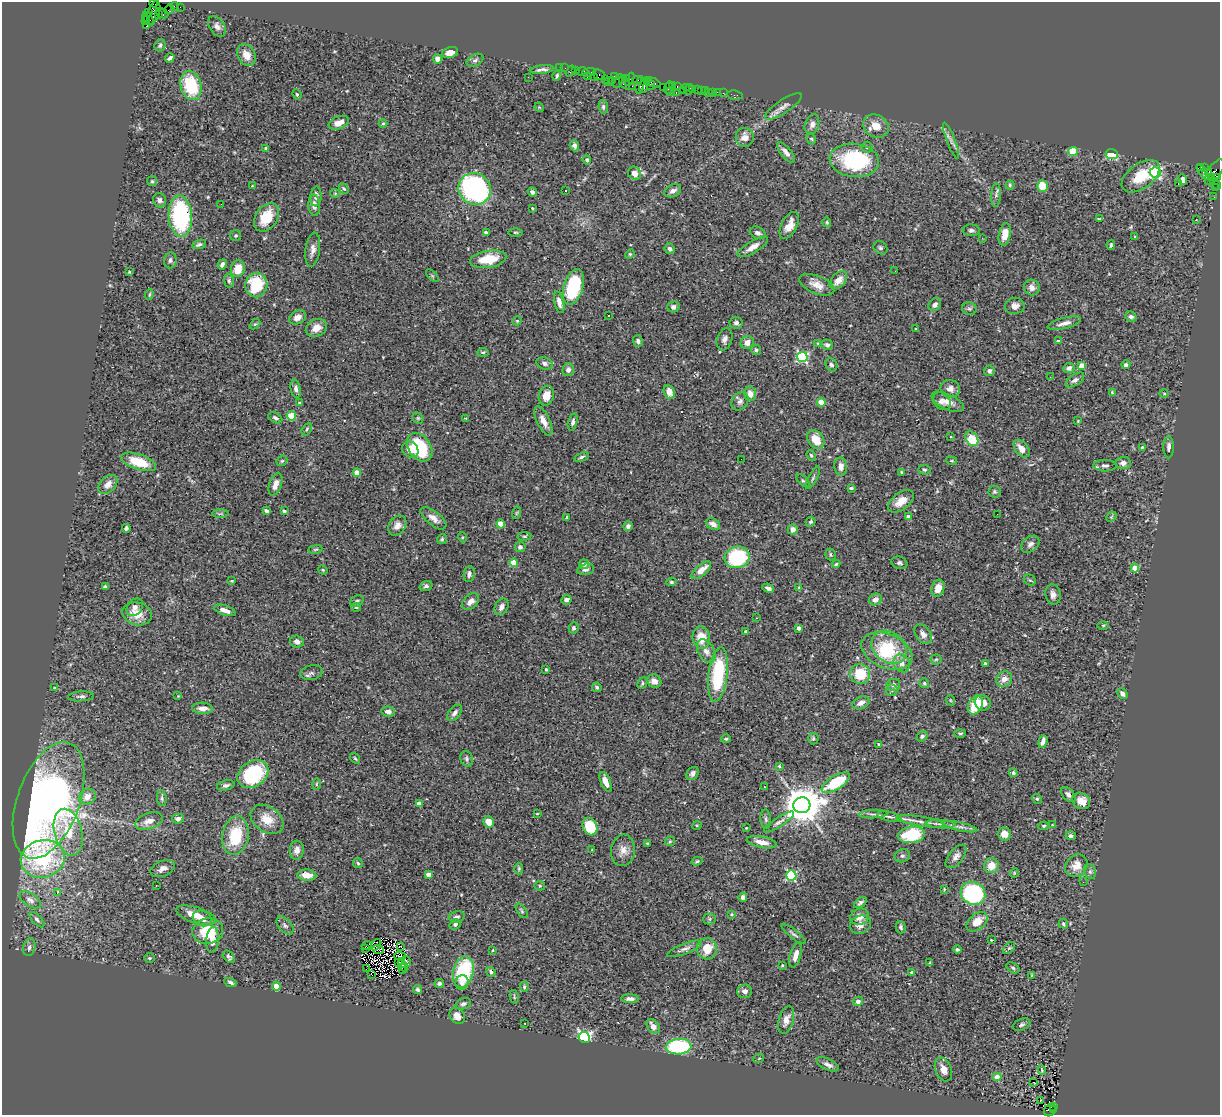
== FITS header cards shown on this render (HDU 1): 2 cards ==
NAXIS1  =                 1218
NAXIS2  =                 1113

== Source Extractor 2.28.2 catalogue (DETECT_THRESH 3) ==
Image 1218 x 1113 px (HDU 1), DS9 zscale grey, 1 PNG px = 1 image px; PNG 1222 x 1117 px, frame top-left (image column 1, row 1113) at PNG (2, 2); each listed source drawn as its Kron ellipse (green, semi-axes under 4 px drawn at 4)
Background 1.12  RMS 0.061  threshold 0.184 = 3 sigma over >= 5 px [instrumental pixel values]
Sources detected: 469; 3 with non-positive FLUX_AUTO (blend fragments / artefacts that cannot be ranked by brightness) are neither listed nor drawn; the other 466 listed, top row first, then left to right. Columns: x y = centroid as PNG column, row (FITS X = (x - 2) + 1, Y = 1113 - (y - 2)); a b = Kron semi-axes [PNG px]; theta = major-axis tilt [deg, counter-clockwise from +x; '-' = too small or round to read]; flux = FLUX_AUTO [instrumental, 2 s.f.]
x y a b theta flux
154 3 4 2 - 38
175 6 4 3 - 49
180 7 2 2 - 12
169 9 5 2 - 54
149 13 3 2 - 32
154 13 12 6 73 370
162 13 6 5 - 300
158 15 3 2 - 120
148 19 7 2 -52 190
146 21 4 3 - 49
147 26 3 2 - 80
217 26 11 7 -55 19
160 45 6 5 - 8.3
450 52 8 5 17 35
246 55 11 8 -59 41
170 58 5 3 - 12
438 59 4 4 - 51
475 60 9 5 28 11
559 67 2 2 - 29
565 68 2 2 - 11
542 70 12 4 6 16
576 70 3 2 - 33
571 71 6 2 56 140
582 72 6 3 0 88
589 72 7 3 12 61
599 75 6 5 - 75
557 76 5 3 - 7.3
528 77 2 2 - 2
587 77 3 2 - 41
614 77 4 2 - 47
594 78 3 3 - 95
627 79 4 3 - 98
630 79 7 2 66 120
605 80 2 2 - 83
611 80 3 2 - 14
637 80 5 2 - 92
618 81 7 4 65 220
647 81 3 2 - 43
608 82 3 2 - 21
625 83 7 4 -53 190
653 83 7 3 -23 170
191 85 15 10 -75 210
640 85 9 3 79 500
651 85 5 3 - 210
672 85 3 3 - 48
632 86 2 2 - 31
644 86 7 3 78 140
677 86 3 2 - 55
663 87 2 2 - 55
686 87 2 2 - 85
668 88 6 3 73 85
689 89 5 3 - 96
693 89 2 2 - 46
697 89 3 2 - 46
683 90 3 2 - 50
701 90 2 2 - 13
705 90 3 2 - 11
670 92 3 2 - 90
713 92 3 3 - 70
718 92 3 2 - 22
676 93 3 2 - 100
708 93 3 2 - 12
723 93 2 2 - 21
297 94 5 4 - 5.2
735 95 8 4 -8 29
539 107 5 4 - 3.8
603 107 7 5 -82 9.9
783 107 21 6 33 27
339 123 10 6 22 32
383 123 4 4 - 4.3
812 124 10 7 71 20
876 126 13 11 -30 55
745 137 9 9 - 37
811 139 6 4 -63 6.3
951 141 19 4 -69 19
574 146 6 4 -71 13
867 147 5 5 - 11
266 149 4 3 - 11
1073 151 5 4 - 160
786 152 12 5 -51 24
1112 154 6 5 - 140
587 160 4 3 - 8.2
854 160 25 16 -6 390
1200 167 3 2 - 300
1204 167 4 3 - 27
1203 172 9 3 -52 21
1209 172 3 3 - 240
1214 172 14 6 58 210
635 173 7 6 - 31
1155 173 5 5 - 590
1141 176 21 12 36 120
1212 177 3 3 - 160
1216 178 3 3 - 120
1182 179 5 4 - 19
152 181 5 5 - 5.8
1178 183 3 2 - 5.6
1216 183 7 4 -52 110
1010 185 4 4 - 5.1
252 186 4 3 - 2.9
1042 186 5 5 - 110
1215 187 3 2 - 34
344 188 6 4 -48 6.2
475 189 16 15 - 900
565 191 3 2 - 14
673 191 9 6 23 22
532 192 5 4 - 9.2
335 193 5 4 - 5
996 195 12 5 86 13
316 196 10 5 86 16
1214 197 2 2 - 14
160 200 7 6 - 14
221 204 2 2 - 17
314 205 10 5 -86 20
532 208 3 3 - 5.5
180 216 20 11 -86 510
266 217 15 10 56 110
1099 219 3 2 - 4.9
1196 220 2 2 - 3
827 222 5 4 - 5.1
789 225 15 7 62 42
971 230 8 6 -2 12
515 232 7 3 -1 5.1
486 233 4 3 - 25
758 233 8 5 -24 15
1005 234 11 6 79 35
236 236 5 5 - 6.3
1134 236 3 3 - 6.3
982 238 2 2 - 2.4
199 244 7 4 20 9.7
1111 245 5 3 - 5.7
753 247 17 6 30 32
880 248 7 6 - 8.5
670 249 5 5 - 11
313 250 17 7 82 26
630 254 5 4 - 4.8
488 259 18 8 9 110
170 260 8 6 85 10
222 264 5 3 - 11
238 269 8 6 75 63
895 271 2 2 - 2.1
129 272 3 3 - 4.3
432 276 8 3 -45 5.4
838 280 10 6 47 35
229 281 7 4 -81 7.6
256 285 12 11 - 180
817 285 18 9 -21 40
573 287 18 9 73 300
1032 288 8 7 - 20
149 295 5 3 - 5.2
559 302 11 4 -76 22
935 305 7 5 44 15
1015 306 10 8 8 24
673 307 6 5 - 14
969 309 7 6 - 9.8
609 315 3 2 - 8.4
297 317 9 6 27 27
1131 317 6 5 - 11
517 321 5 4 - 4.6
736 323 6 6 - 10
1064 323 17 5 14 27
255 324 6 4 43 4.9
316 328 11 8 27 37
916 329 3 2 - 2.7
725 339 11 7 73 19
638 341 6 5 - 9.7
1058 341 3 3 - 6.8
747 342 7 6 - 29
818 343 4 3 - 3.5
827 345 6 5 - 12
756 350 5 5 - 9.7
483 352 5 3 - 4.7
802 357 5 5 - 530
545 363 8 6 -20 15
831 365 7 5 -57 9.6
1126 365 4 4 - 9.5
1081 366 4 4 - 80
1069 368 5 5 - 16
568 370 6 5 - 17
989 371 5 5 - 10
1050 377 2 2 - 2.5
1075 380 10 5 33 13
296 389 9 5 -79 15
950 389 10 8 -18 22
669 392 7 5 -68 35
1112 392 4 4 - 3.4
1164 393 5 3 - 4.2
750 394 7 6 - 31
546 396 10 7 74 42
740 401 10 7 55 15
942 401 10 8 -48 19
821 402 4 4 - 93
948 402 17 7 -25 34
299 403 4 3 - 4.3
291 416 4 4 - 140
275 418 7 5 -29 11
418 418 6 5 - 5.6
465 418 3 2 - 3.8
543 421 16 6 -65 33
1078 421 4 3 - 3.8
573 422 8 4 76 12
307 429 7 4 61 6.2
951 437 2 2 - 3.2
972 439 8 5 -56 150
816 440 10 7 -52 73
420 447 16 11 -55 240
1142 447 4 2 - 4.9
1169 447 11 5 90 15
1022 449 10 6 -51 34
410 450 9 7 -47 37
811 455 5 4 - 5.2
581 457 7 4 21 8.3
741 459 2 2 - 2.3
282 461 6 4 43 6
952 461 5 3 - 4.3
139 462 18 7 -18 110
1123 463 7 6 - 19
841 466 9 6 -86 29
1105 466 11 6 -1 14
924 470 6 4 -4 6.4
902 472 3 2 - 4.3
357 473 4 4 - 62
813 478 12 3 64 8.5
803 481 8 4 -43 7
275 484 12 6 72 29
108 485 11 7 46 25
851 488 4 3 - 8.1
995 492 6 6 - 8.3
901 501 15 8 37 53
266 511 4 3 - 9.2
284 511 4 3 - 9.9
516 513 6 4 70 5
220 514 8 4 1 6.8
997 514 2 2 - 2.5
567 517 3 3 - 6.2
908 517 4 4 - 17
1111 517 6 4 46 4.9
433 518 15 7 -38 31
810 522 5 4 - 7.3
501 524 4 4 - 75
713 524 7 5 -30 21
397 526 11 8 57 27
628 526 5 4 - 10
126 528 4 4 - 8.3
793 529 5 5 - 20
524 536 7 3 8 6
462 537 5 3 - 3.8
442 539 5 5 - 5.9
1030 544 10 7 36 16
520 547 5 5 - 13
315 549 7 3 9 4.7
831 554 6 5 - 7.1
737 557 12 11 - 340
514 563 4 4 - 89
899 563 8 6 -17 10
584 564 5 5 - 21
836 564 4 4 - 5.3
1135 568 4 4 - 75
586 569 8 5 12 15
323 570 5 4 - 4.5
701 570 12 5 41 46
469 574 8 5 83 14
1030 580 6 5 - 6.5
232 581 4 3 - 3.2
671 582 5 4 - 6.1
426 586 6 4 18 9.5
105 587 4 3 - 8.7
799 587 3 3 - 2.6
768 588 6 3 -23 13
938 588 8 6 73 43
1053 595 10 7 -82 21
566 600 5 4 - 17
875 600 6 5 - 26
357 601 7 5 31 10
471 602 10 6 42 24
135 607 10 7 52 16
356 607 5 3 - 7.8
501 607 9 6 61 21
225 610 11 5 -18 26
137 614 15 11 -15 59
756 618 2 2 - 3
1103 625 6 4 1 5
574 628 5 5 - 7.7
799 628 4 3 - 16
746 631 3 3 - 4.9
923 634 11 7 -55 20
701 638 11 9 -83 70
297 642 7 6 - 16
889 647 19 15 -39 140
706 651 13 8 -63 26
887 651 27 16 -22 210
936 659 5 5 - 6
902 663 9 8 - 24
985 663 3 3 - 6.8
546 669 3 2 - 4.7
311 673 11 7 11 13
860 674 10 9 - 120
718 675 27 9 83 290
1004 679 8 7 - 30
654 681 7 6 - 23
642 683 6 4 63 6.2
924 683 5 4 - 6.5
893 685 7 6 - 12
597 687 5 4 - 8.7
54 688 4 3 - 4.5
892 690 6 5 - 8.3
1122 694 6 4 -45 16
81 696 13 5 4 12
178 696 4 3 - 2.9
950 700 5 3 - 3.4
861 703 9 6 23 20
983 703 8 7 - 41
975 705 10 6 64 98
203 708 10 5 -3 30
388 711 7 5 -6 17
455 713 9 5 49 16
960 733 6 3 1 5
922 736 6 4 41 10
726 739 5 4 - 7.2
813 739 6 5 - 7.1
1043 742 6 4 74 19
878 744 3 2 - 4.7
355 758 6 3 -53 4.9
467 759 8 6 -69 10
779 766 3 3 - 4
692 773 7 5 54 12
1013 773 4 4 - 9.6
253 774 17 12 35 320
606 782 10 5 -67 35
836 783 16 7 32 210
316 784 6 4 88 5.1
226 785 9 5 13 13
764 787 3 2 - 3.7
1068 795 9 5 -48 16
87 796 8 7 - 38
162 798 8 5 -83 8.1
1037 799 5 4 - 5.4
49 800 61 31 70 2400
1081 801 9 7 -35 44
419 803 4 4 - 26
802 805 8 8 - 13000
537 814 4 3 - 3.2
873 814 14 4 2 13
889 817 12 4 -12 15
178 819 6 5 - 14
267 819 18 13 -35 67
766 819 10 5 -85 9.5
149 821 14 8 19 31
921 821 24 5 -9 31
489 822 6 5 - 53
779 822 17 4 33 17
940 824 15 2 -3 14
697 825 5 3 - 3.5
1052 825 4 3 - 3.1
1044 826 5 4 - 6
590 827 9 7 -64 150
960 827 18 4 -12 20
746 828 3 2 - 2.8
68 832 24 14 -76 110
1004 834 7 6 - 32
911 835 13 8 8 200
235 836 19 13 79 180
1071 836 5 4 - 9.7
670 841 5 5 - 5.5
762 842 15 5 -10 39
648 843 4 3 - 5.1
297 850 9 7 84 23
592 850 2 2 - 2.6
623 850 16 12 84 36
902 856 8 6 23 11
956 856 14 7 52 20
43 859 22 18 15 350
697 861 5 4 - 6.2
358 863 5 4 - 6.6
991 866 7 7 - 50
1076 866 12 10 43 41
519 868 6 4 90 5.5
162 869 13 7 24 25
1090 872 7 5 -69 8.8
1014 873 5 3 - 3.6
307 875 9 5 -3 50
428 875 4 4 - 39
791 876 5 5 - 380
1083 882 2 2 - 4.1
156 886 3 2 - 5.4
540 886 5 4 - 5.2
944 889 2 2 - 3.4
57 893 4 2 - 27
973 893 13 11 -27 500
743 897 4 4 - 15
30 900 12 6 -33 16
860 903 7 4 36 11
522 911 8 4 -55 7.2
732 914 3 3 - 4
196 915 21 8 -17 67
457 917 8 5 10 12
860 917 10 8 22 33
202 918 10 7 -21 28
710 919 6 5 - 7.3
37 920 10 4 -46 10
977 922 12 7 40 53
455 924 6 5 - 8
1063 924 5 4 - 6.9
285 925 11 6 -49 14
860 925 11 9 23 30
901 927 6 5 - 7.9
208 931 15 13 11 130
794 934 15 4 -39 11
212 940 13 6 85 40
991 940 4 3 - 4.9
367 945 5 2 - 3.7
376 945 6 3 52 0.5
401 946 2 2 - 2.7
29 947 9 6 75 14
366 948 4 3 - 7.2
1009 948 7 4 44 6.9
684 949 18 5 21 19
707 949 10 10 - 78
957 949 4 3 - 6.7
378 950 6 3 -23 2.9
493 950 3 2 - 3
795 955 12 5 75 34
400 956 6 3 -2 0.85
229 957 7 5 -48 9.1
149 958 5 4 - 5.4
406 961 6 2 -56 3.1
402 962 3 2 - 1.3
398 963 3 2 - 3.8
930 963 4 3 - 4
782 965 3 2 - 3.4
403 966 6 2 -55 3.6
1013 968 7 4 -31 7.3
366 969 3 2 - 13
403 970 3 2 - 1.8
463 972 16 10 77 260
491 972 5 4 - 8.2
911 972 4 3 - 3.8
371 975 2 2 - 0.61
1032 975 4 3 - 3.6
230 982 6 4 -25 11
439 983 5 4 - 11
462 983 7 6 - 18
276 986 4 4 - 81
524 987 5 4 - 6.3
418 989 5 4 - 8.4
745 991 7 7 - 19
514 997 7 4 -76 6.3
630 999 9 4 -2 15
858 1001 5 4 - 13
463 1004 8 5 17 12
457 1016 9 7 -49 30
786 1020 14 7 76 33
525 1023 2 2 - 3.1
1022 1025 9 5 21 9.8
653 1026 8 5 -57 27
584 1037 6 5 - 850
679 1047 13 8 4 350
759 1058 5 3 - 3.6
828 1064 12 5 -24 20
943 1069 12 8 -69 33
1042 1070 5 3 - 3.3
997 1077 4 4 - 47
1034 1082 3 3 - 43
1040 1101 3 2 - 4.7
1054 1106 4 2 - 300
1050 1110 6 5 - 300
1054 1110 3 2 - 100
At the frame edge (FLAGS 8, measured only in part): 1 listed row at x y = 154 3
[3 non-positive-flux detections neither listed nor drawn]